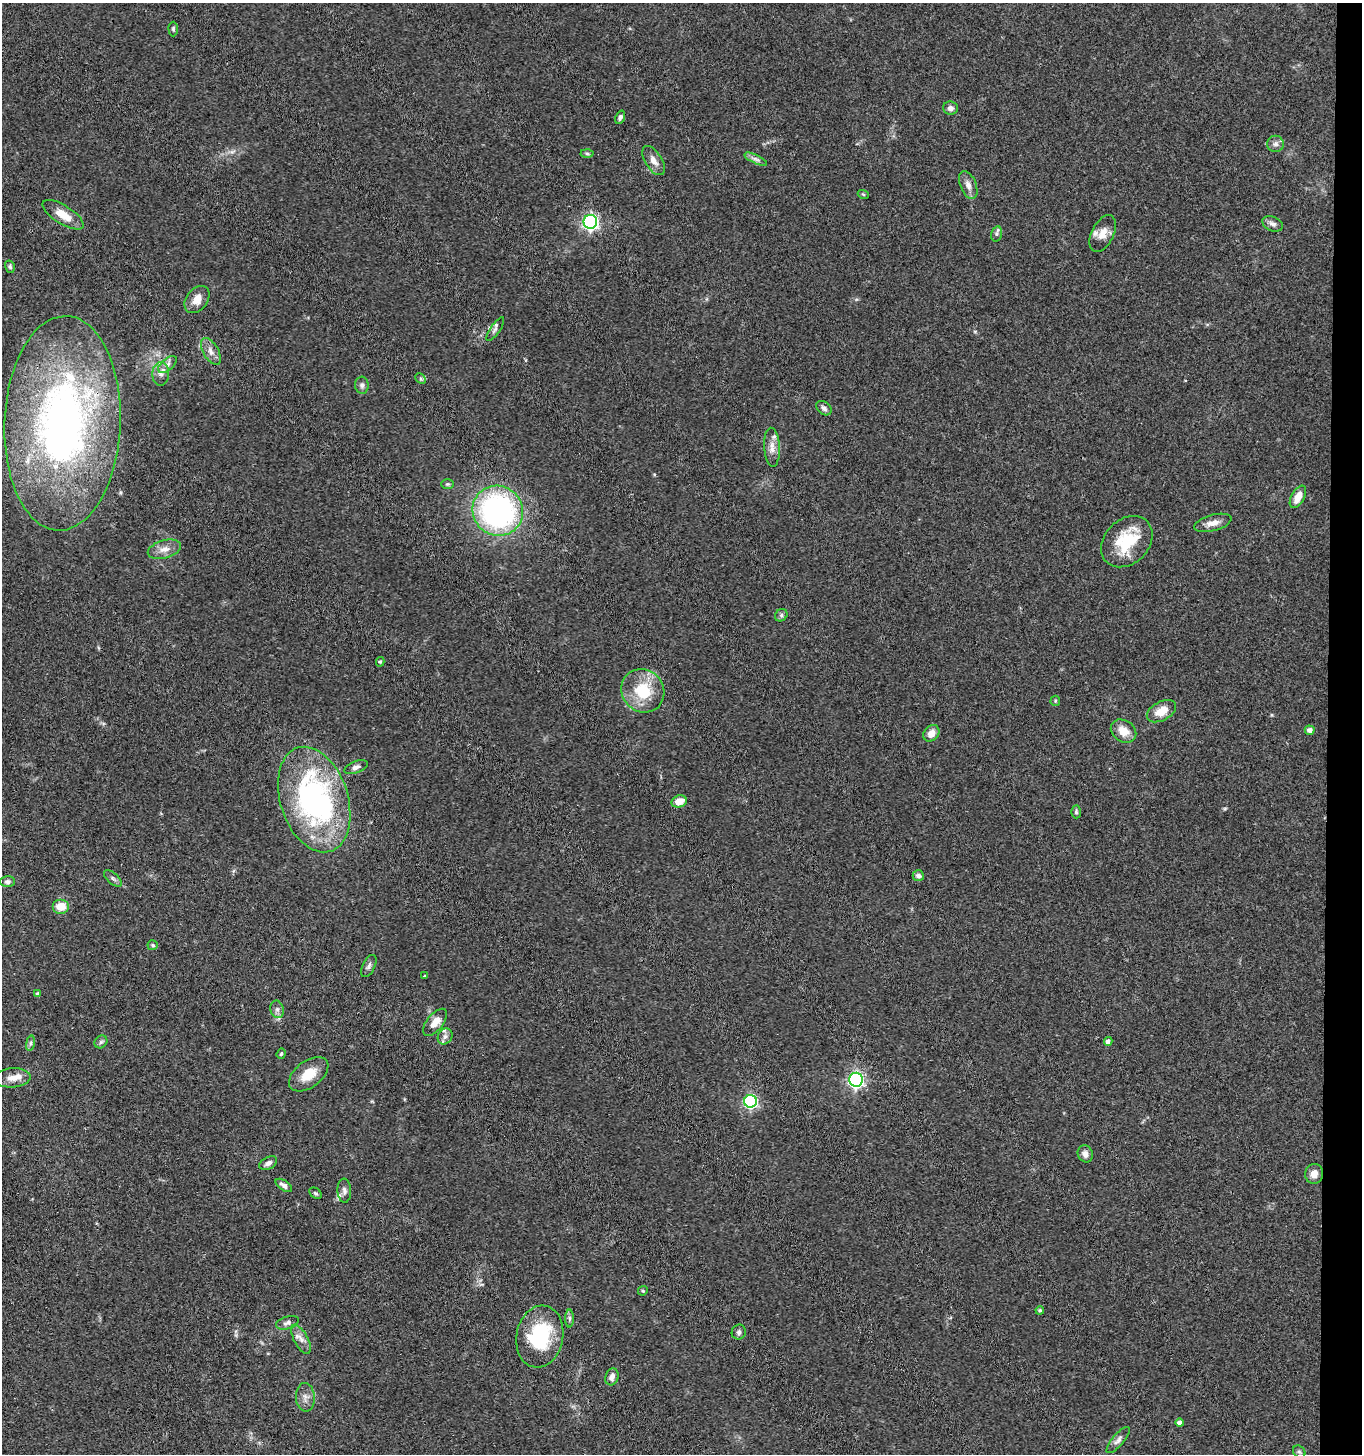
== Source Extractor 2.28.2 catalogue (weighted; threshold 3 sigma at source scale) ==
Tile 6 of 3 x 3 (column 3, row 2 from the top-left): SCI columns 2926-4285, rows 1457-2908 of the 4442 x 4368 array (HDU 1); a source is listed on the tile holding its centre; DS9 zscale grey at full resolution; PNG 1364 x 1456 px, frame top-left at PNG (2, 3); each listed source drawn as its Kron ellipse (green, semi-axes under 4 px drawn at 4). Shown black and unused: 3% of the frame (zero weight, under 3 of 4 exposures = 6% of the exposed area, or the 3 px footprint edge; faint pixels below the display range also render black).
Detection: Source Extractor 2.28.2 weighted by HDU 2 'WHT'; one run over the whole footprint, this tile lists its part. Background 0.0676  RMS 0.0054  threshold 0.0241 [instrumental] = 3 sigma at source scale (4.5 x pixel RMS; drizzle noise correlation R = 1.50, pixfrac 1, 0.05/0.05 arcsec/px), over >= 5 px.
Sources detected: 85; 1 inside a brighter object's white glare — neither listed nor drawn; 4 inside a brighter listed object's ellipse — not listed separately; the other 80 listed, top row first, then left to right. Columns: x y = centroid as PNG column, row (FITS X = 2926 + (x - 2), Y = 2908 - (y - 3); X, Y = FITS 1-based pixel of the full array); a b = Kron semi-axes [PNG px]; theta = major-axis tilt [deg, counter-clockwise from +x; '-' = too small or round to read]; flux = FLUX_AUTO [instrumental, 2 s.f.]
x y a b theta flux
173 29 7 4 -89 0.97
950 108 7 6 - 2.2
620 117 7 4 69 1.4
1275 144 8 8 - 2
587 153 6 4 -2 0.83
756 159 12 4 -25 1.8
653 160 16 8 -58 4.1
968 185 15 8 -68 3.5
863 194 5 3 - 0.56
63 215 23 9 -32 8.2
590 222 7 6 - 140
1273 224 11 7 -23 2.2
1103 233 20 11 63 6
996 234 8 5 76 1.2
10 267 6 5 - 0.97
197 300 15 10 52 5.8
495 329 14 5 55 1.7
211 351 15 7 -60 3.5
167 364 11 6 41 2.4
161 374 12 8 87 3.2
421 379 6 4 -45 0.82
362 385 8 6 -86 1.6
824 408 8 6 -39 2
62 423 107 58 88 280
772 447 19 8 -87 4.4
447 484 6 5 - 0.86
1298 497 12 6 61 6.1
498 511 26 24 -38 130
1213 523 19 8 15 4.1
1127 542 29 22 45 24
164 549 17 9 15 4.7
781 615 7 5 48 1.1
380 662 5 4 - 0.77
643 691 22 20 -47 21
1055 701 5 5 - 0.68
1161 711 16 9 28 7.5
1310 730 5 4 - 2.4
1124 731 13 10 -34 6.7
931 733 9 7 49 4.5
356 767 12 5 20 2.1
314 799 54 34 -72 130
679 801 8 6 18 6.3
1076 812 6 5 - 0.88
918 876 6 5 - 1.6
113 878 11 5 -41 1.5
8 882 7 5 0 1.4
61 906 8 7 - 7.5
153 945 5 5 - 1.1
369 966 12 6 64 1.7
424 976 3 3 - 0.92
38 994 4 3 - 1.3
277 1009 9 6 -76 2
435 1022 16 8 51 5.4
445 1036 8 7 - 1.9
101 1042 7 5 45 1.2
1108 1042 4 4 - 2.4
30 1043 8 4 82 1.1
281 1054 5 4 - 0.75
309 1074 22 13 37 11
12 1078 18 9 4 4.5
856 1080 7 6 - 150
750 1101 6 6 - 95
1085 1154 9 7 -65 2.7
268 1163 9 6 29 2.1
1314 1174 10 9 - 4.3
284 1185 9 5 -34 2.4
344 1191 12 7 -87 2.1
316 1193 7 5 -38 0.98
643 1291 5 4 - 0.71
1040 1310 4 4 - 0.98
570 1318 9 4 90 1.4
287 1323 12 6 16 2
739 1332 7 7 - 1.7
540 1336 31 23 79 35
301 1339 16 7 -62 3.4
612 1377 9 6 72 2.5
305 1397 14 9 -87 3.5
1179 1423 4 4 - 2.4
1118 1440 16 6 49 2.3
1299 1452 7 5 -43 0.99
Overlapping masked pixels (flux is a lower limit): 1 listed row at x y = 62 423